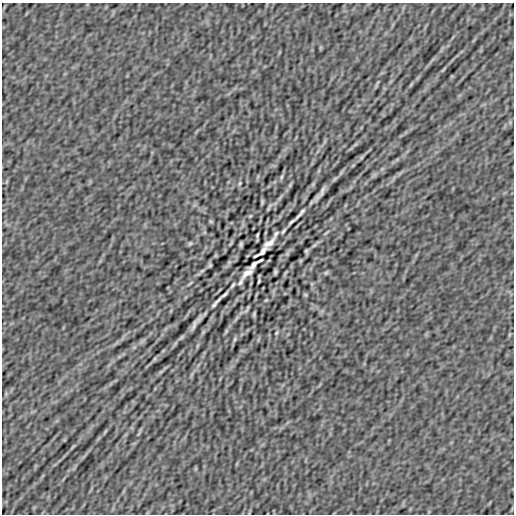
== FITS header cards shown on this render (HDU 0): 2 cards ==
NAXIS1  =                  512
NAXIS2  =                  512

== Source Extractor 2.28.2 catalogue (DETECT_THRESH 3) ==
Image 512 x 512 px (HDU 0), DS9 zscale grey, 1 PNG px = 1 image px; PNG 516 x 516 px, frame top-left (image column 1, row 512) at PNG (2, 3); no overlay
Background -4.97e-07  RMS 1.3e-05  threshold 4.02e-05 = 3 sigma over >= 5 px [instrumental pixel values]
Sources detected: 48; all 48 listed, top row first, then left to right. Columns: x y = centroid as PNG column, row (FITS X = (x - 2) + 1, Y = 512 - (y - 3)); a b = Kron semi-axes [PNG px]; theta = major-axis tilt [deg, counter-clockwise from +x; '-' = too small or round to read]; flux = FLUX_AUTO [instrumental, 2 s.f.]
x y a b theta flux
443 69 12 3 45 1.9e-03
362 157 6 4 71 1.1e-03
281 177 8 4 76 1.4e-03
240 183 6 4 72 1.1e-03
290 185 8 4 54 1.4e-03
320 194 16 3 55 5.1e-03
280 198 11 3 55 2.2e-03
262 202 5 2 - 1.3e-03
300 214 16 2 48 4.0e-03
250 216 5 3 - 8.4e-04
211 221 5 4 - 1.1e-03
283 231 7 3 56 1.5e-03
326 233 12 2 39 1.4e-03
276 234 7 4 58 1.6e-03
257 235 5 2 - 1.1e-03
190 243 7 4 39 1.5e-03
269 243 12 5 41 6.7e-03
241 244 5 3 - 1.7e-03
314 245 8 4 37 1.7e-03
262 251 8 4 46 1.9e-03
306 251 4 3 - 1.3e-03
287 254 6 5 - 1.6e-03
256 255 6 2 25 1.5e-03
260 261 6 2 27 1.5e-03
210 265 4 3 - 1.3e-03
254 265 9 4 47 1.8e-03
202 271 8 4 37 1.7e-03
275 272 5 3 - 1.7e-03
247 273 12 5 40 6.6e-03
326 273 7 4 39 1.5e-03
259 281 5 2 - 1.1e-03
240 282 7 4 58 1.6e-03
190 283 12 2 39 1.4e-03
233 285 7 3 56 1.5e-03
224 295 11 3 43 2.5e-03
305 295 5 4 - 1.1e-03
266 300 5 3 - 8.4e-04
216 302 14 2 50 3.1e-03
248 308 8 4 61 1.0e-03
254 314 5 2 - 1.3e-03
236 318 11 3 55 2.2e-03
196 322 16 3 55 5.1e-03
203 332 7 4 72 1.3e-03
276 333 6 4 72 1.1e-03
235 339 7 4 76 1.4e-03
154 359 6 4 71 1.1e-03
105 431 10 2 55 1.6e-03
73 447 12 3 45 1.9e-03